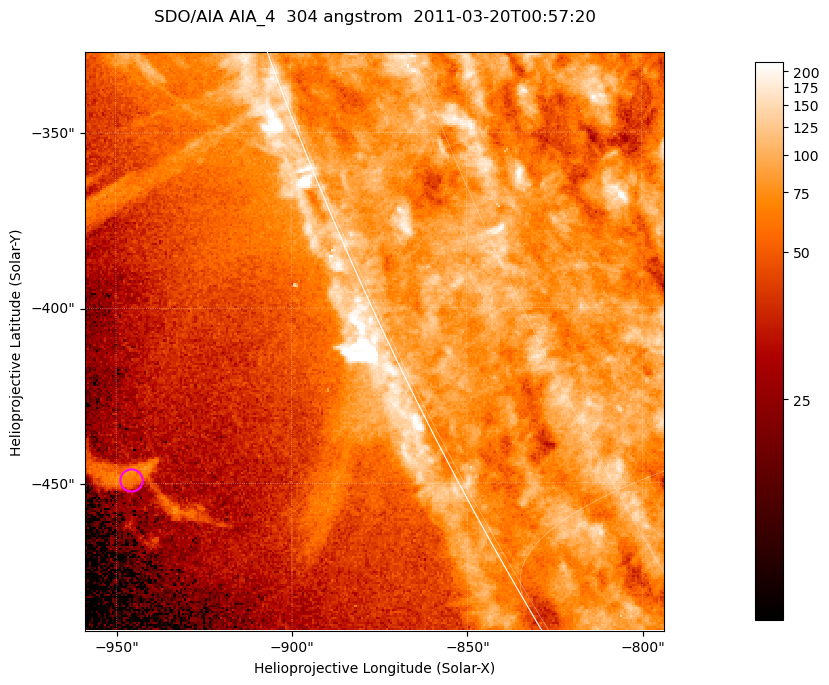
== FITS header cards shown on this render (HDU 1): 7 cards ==
TELESCOP= 'SDO/AIA '           / For AIA: SDO/AIA
INSTRUME= 'AIA_4   '           / For AIA: AIA_ATA1, AIA_ATA2, AIA_ATA3 or AIA_AT
WAVELNTH=                  304 / [angstrom] Wavelength
WAVEUNIT= 'angstrom'           / Wavelength unit: angstrom
DATE-OBS= '2011-03-20T00:57:20.123' / [ISO] Date when observation started; ISO 8
CTYPE1  = 'HPLN-TAN'           / CTYPE1; Typically HPLN
CTYPE2  = 'HPLT-TAN'           / CTYPE2; Typically HPLT

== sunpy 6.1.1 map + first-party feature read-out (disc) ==
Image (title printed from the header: SDO/AIA AIA_4  304 angstrom  2011-03-20T00:57:20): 275 x 275 px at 0.6 arcsec/px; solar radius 964 arcsec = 1606 px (partial field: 0.4% of the solar disc is inside the frame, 47% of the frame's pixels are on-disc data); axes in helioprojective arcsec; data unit not stated in the header (colour bar unlabelled)
Orientation: roll -0.132 deg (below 1 deg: not rotated)
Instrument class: DISC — disc imager (sunpy class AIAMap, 304 A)
Bright regions (active regions / flare kernels): reference = the on-disc median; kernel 3 px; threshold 5 sigma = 103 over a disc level ~79.9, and >= 1.15x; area >= 75 px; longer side >= 3 px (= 1.8 arcsec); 0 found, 0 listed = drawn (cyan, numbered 1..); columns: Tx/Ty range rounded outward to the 2 arcsec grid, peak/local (2 s.f.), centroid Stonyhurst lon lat
Off-limb structures (1.02-1.3 R_sun): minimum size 37 px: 6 found; the strongest spans PA ~115 deg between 1.07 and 1.1 R_sun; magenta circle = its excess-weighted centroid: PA ~115 deg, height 1.09 R_sun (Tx ~-946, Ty ~-448 arcsec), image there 2.5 x the reference